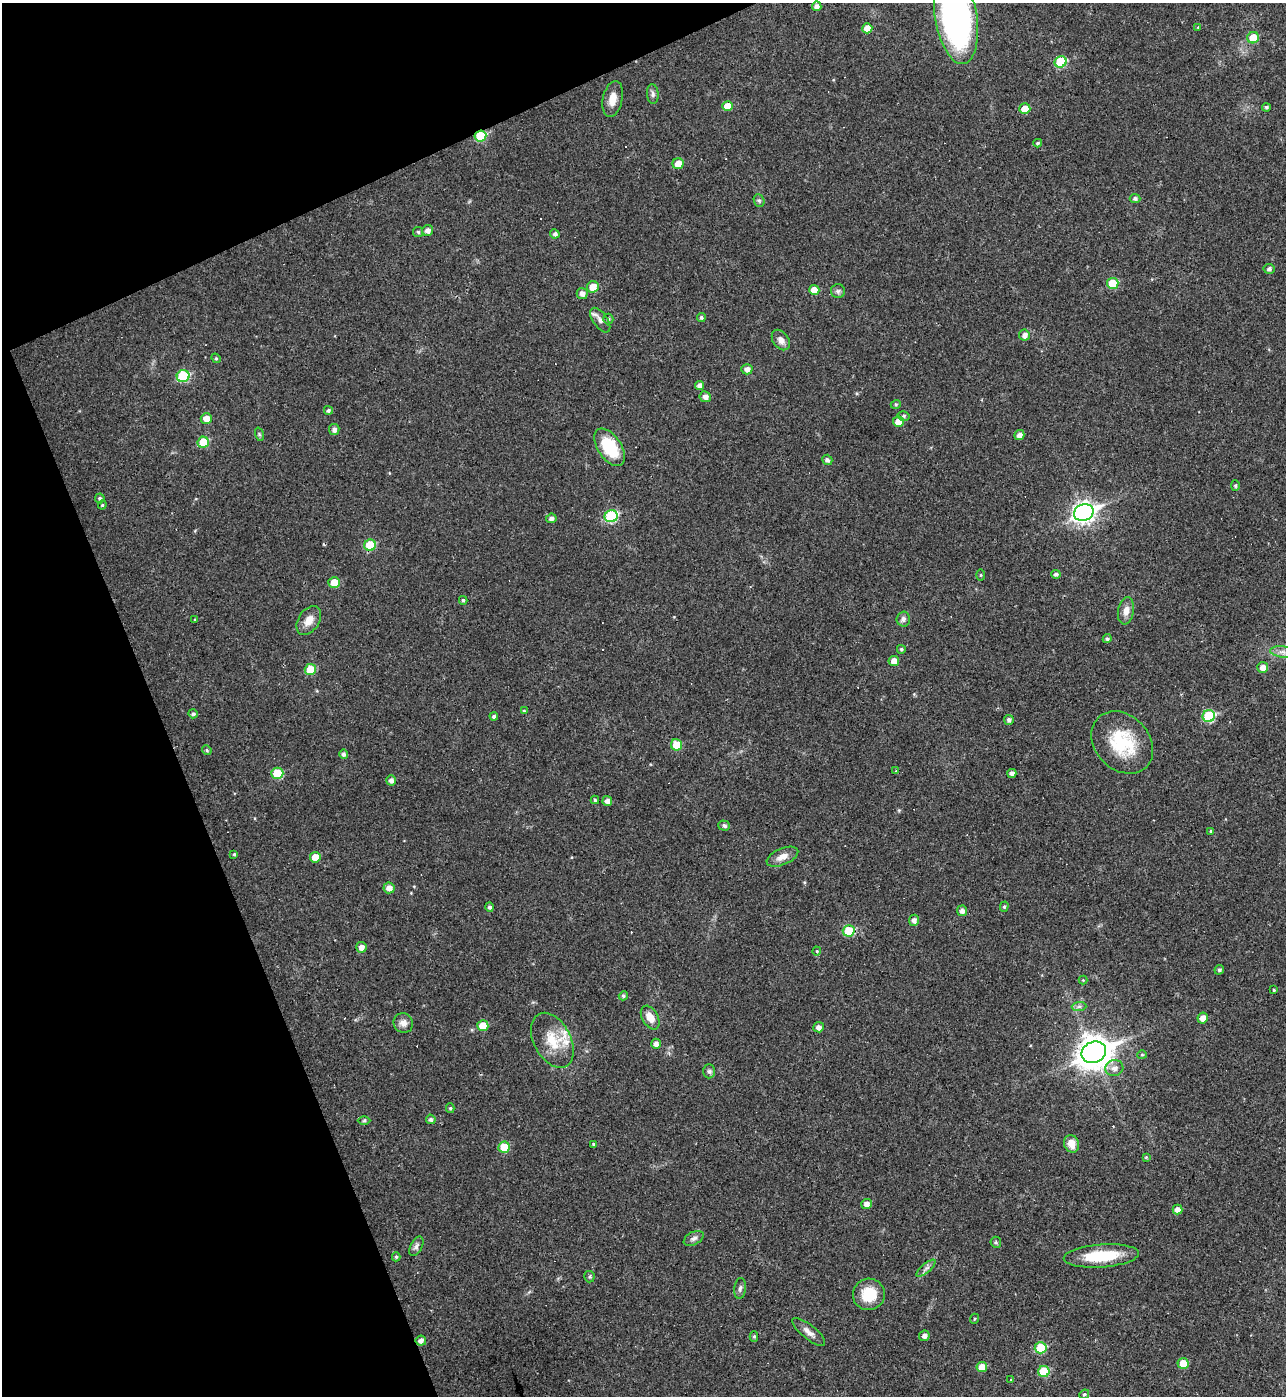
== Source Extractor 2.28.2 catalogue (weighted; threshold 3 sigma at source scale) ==
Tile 5 of 4 x 4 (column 1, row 2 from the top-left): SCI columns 149-1432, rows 2791-4184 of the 5565 x 5579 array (HDU 1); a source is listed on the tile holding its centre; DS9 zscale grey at full resolution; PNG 1288 x 1398 px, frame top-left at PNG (2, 3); each listed source drawn as its Kron ellipse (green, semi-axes under 4 px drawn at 4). Shown black and unused: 20% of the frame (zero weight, under 3 of 4 exposures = <1% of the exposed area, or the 3 px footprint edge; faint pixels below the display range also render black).
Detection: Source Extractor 2.28.2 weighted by HDU 2 'WHT'; one run over the whole footprint, this tile lists its part. Background 0.018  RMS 0.0039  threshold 0.0176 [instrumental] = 3 sigma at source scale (4.5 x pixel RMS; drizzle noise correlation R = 1.50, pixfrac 1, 0.05/0.05 arcsec/px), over >= 5 px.
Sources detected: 150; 8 cosmic-ray / hot-pixel residue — neither listed nor drawn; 2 inside a brighter listed object's ellipse — not listed separately; the other 140 listed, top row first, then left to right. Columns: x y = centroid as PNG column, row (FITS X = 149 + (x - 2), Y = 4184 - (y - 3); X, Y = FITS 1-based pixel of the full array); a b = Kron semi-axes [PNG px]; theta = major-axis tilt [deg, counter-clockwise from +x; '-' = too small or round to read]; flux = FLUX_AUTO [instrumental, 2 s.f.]
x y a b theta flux
817 6 5 4 - 1.9
956 17 47 21 -81 110
1198 27 4 4 - 0.37
867 28 5 5 - 4.5
1253 38 6 5 - 7.3
1061 62 6 5 - 18
653 94 10 5 -85 1.1
613 99 18 9 78 4.4
728 106 5 5 - 5.1
1266 107 4 4 - 0.8
1025 109 5 5 - 5.8
480 136 6 5 - 15
1038 143 4 3 - 0.6
678 164 5 5 - 4.6
1135 198 5 4 - 1
759 201 6 5 - 0.7
428 230 6 5 - 1.8
418 232 5 5 - 0.66
555 234 5 4 - 1.3
1269 269 5 5 - 1.2
1113 283 6 5 - 12
593 287 6 5 - 5.8
814 290 5 5 - 3.9
838 291 7 7 - 0.95
582 294 5 5 - 2
701 317 4 4 - 0.77
608 319 5 5 - 0.6
600 320 14 7 -55 2
1024 335 5 5 - 2
781 340 11 8 -55 2.2
216 358 5 4 - 0.5
747 369 5 5 - 1.9
183 376 6 6 - 23
700 385 4 4 - 1.6
705 397 5 5 - 2
896 404 5 3 - 0.39
328 410 4 4 - 1
904 416 6 5 - 0.71
206 419 5 5 - 3.7
898 422 5 5 - 3.5
334 430 5 5 - 1.6
259 434 7 4 -72 0.55
1019 435 5 5 - 2.3
203 442 6 5 - 11
610 447 21 11 -56 17
827 460 5 4 - 1.1
1235 486 5 4 - 0.68
100 498 5 4 - 0.85
102 505 4 4 - 0.4
1084 512 10 8 23 210
611 516 6 6 - 28
551 518 5 4 - 1.5
370 545 6 5 - 14
1056 574 5 4 - 0.93
981 575 5 3 - 0.43
334 582 6 5 - 5.8
463 600 4 3 - 0.65
1126 611 13 8 80 2.9
195 619 4 3 - 0.41
903 619 7 6 - 1.4
309 620 16 10 56 4.1
1107 639 4 4 - 0.94
901 649 4 4 - 0.54
1282 652 12 5 -7 2.1
894 661 5 5 - 3.4
1263 667 5 5 - 2.5
310 669 5 5 - 9.2
524 711 4 3 - 0.42
193 714 5 4 - 0.73
494 716 4 4 - 0.85
1209 716 6 6 - 22
1009 720 5 4 - 1.1
1122 742 34 27 -45 21
676 745 5 5 - 8.1
207 750 5 4 - 0.57
344 754 5 4 - 1.1
896 771 4 4 - 0.35
277 773 6 5 - 13
1012 773 4 4 - 1.4
391 780 5 5 - 1.7
595 800 4 4 - 0.65
607 801 5 5 - 2
724 826 6 5 - 0.96
1211 831 4 3 - 0.46
234 854 4 4 - 0.57
315 857 5 5 - 5
782 857 17 8 23 3.4
389 888 5 5 - 2.6
490 907 4 4 - 1
1004 907 5 4 - 0.57
962 911 5 5 - 1.8
914 920 5 5 - 1.7
849 931 6 5 - 16
361 947 5 5 - 2.7
817 951 4 4 - 0.4
1219 970 5 4 - 0.72
1083 980 4 4 - 0.39
1274 990 4 3 - 0.45
623 996 5 4 - 0.77
1079 1006 7 4 1 0.93
650 1018 13 8 -60 4.2
1203 1018 5 5 - 3.1
403 1023 10 9 - 2.5
483 1026 5 5 - 6.4
818 1027 5 5 - 1.8
552 1040 29 18 -63 11
656 1044 5 5 - 2.1
1094 1052 12 10 24 640
1142 1055 5 4 - 0.48
1114 1068 9 8 - 2.2
709 1071 7 6 - 0.87
450 1108 5 4 - 0.58
431 1119 5 4 - 1
364 1121 6 4 1 0.57
594 1144 3 3 - 0.54
1071 1144 9 7 -70 4.4
504 1147 6 5 - 8.8
1146 1157 4 4 - 0.39
867 1204 5 5 - 2.1
1178 1210 5 5 - 2.5
694 1238 11 6 27 1.4
996 1242 5 5 - 0.56
416 1246 10 5 62 1.3
1101 1256 38 11 4 17
396 1257 4 4 - 0.58
926 1268 12 4 39 1.3
589 1277 6 5 - 0.63
740 1288 10 6 83 1.2
869 1294 16 15 - 10
974 1319 5 3 - 0.42
808 1332 20 7 -39 2.7
754 1336 5 4 - 0.64
924 1336 5 5 - 1.5
421 1341 5 5 - 1.6
1041 1348 6 5 - 14
1183 1363 5 5 - 6.5
982 1367 5 5 - 4.4
1044 1372 5 5 - 13
1011 1380 3 3 - 0.88
1084 1394 5 4 - 0.63
Overlapping masked pixels (flux is a lower limit): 1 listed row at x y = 480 136
Isophote crosses this tile's border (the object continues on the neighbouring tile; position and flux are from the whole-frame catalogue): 1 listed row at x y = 956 17